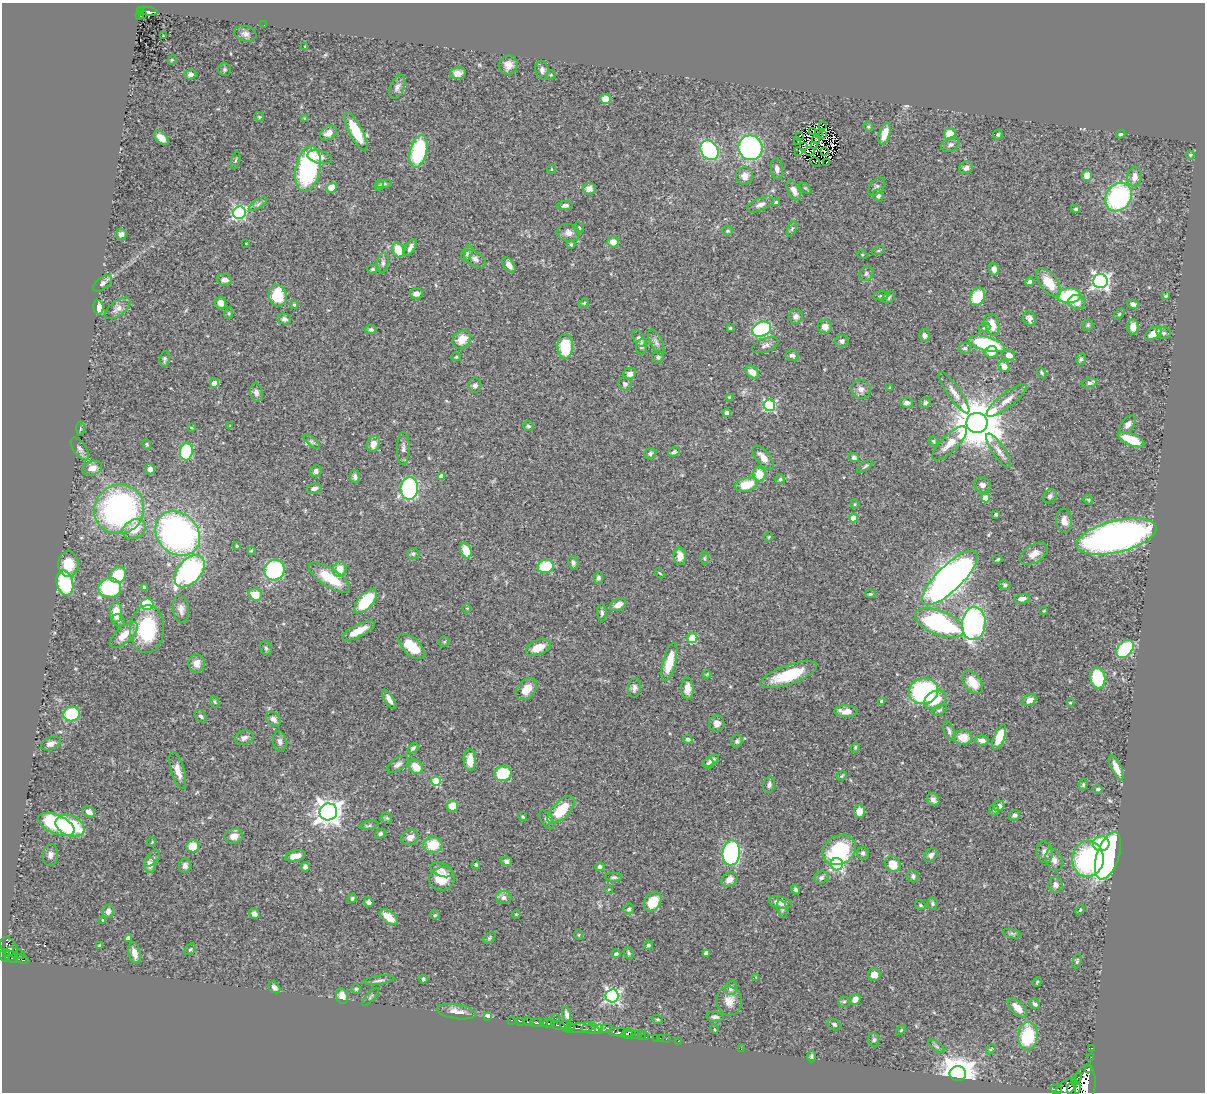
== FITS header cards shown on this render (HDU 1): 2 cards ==
NAXIS1  =                 1203
NAXIS2  =                 1090

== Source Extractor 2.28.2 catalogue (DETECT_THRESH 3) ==
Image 1203 x 1090 px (HDU 1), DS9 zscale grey, 1 PNG px = 1 image px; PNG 1207 x 1094 px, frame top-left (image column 1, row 1090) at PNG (2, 3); each listed source drawn as its Kron ellipse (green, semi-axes under 4 px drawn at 4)
Background 0.744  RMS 0.023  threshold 0.0703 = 3 sigma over >= 5 px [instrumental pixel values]
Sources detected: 443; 3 with non-positive FLUX_AUTO (blend fragments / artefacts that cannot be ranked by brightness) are neither listed nor drawn; the other 440 listed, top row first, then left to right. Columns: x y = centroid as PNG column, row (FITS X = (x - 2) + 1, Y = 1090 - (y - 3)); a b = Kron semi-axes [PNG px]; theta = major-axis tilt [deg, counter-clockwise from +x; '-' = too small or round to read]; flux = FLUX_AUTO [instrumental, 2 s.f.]
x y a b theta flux
141 11 3 3 - 30
147 11 10 3 -9 85
142 14 3 3 - 4.2
140 16 3 2 - 9.7
264 25 3 2 - 1.4
245 34 11 7 -16 6.5
163 36 3 2 - 1.4
305 47 3 3 - 1.7
172 60 5 4 - 1.4
508 65 9 9 - 10
225 70 6 6 - 2.6
542 70 9 6 -82 6.2
458 73 8 6 8 8.5
190 74 6 5 - 5
551 75 5 5 - 1.8
397 87 12 7 66 7.8
605 99 5 5 - 31
259 117 5 4 - 1.9
304 118 4 2 - 1
822 125 3 2 - 620
868 127 5 4 - 2.1
356 131 21 6 -62 54
813 132 3 2 - 1.5
328 133 9 6 31 11
818 133 3 2 - 1.4
885 134 11 5 72 22
950 134 6 6 - 33
1120 134 5 4 - 2.8
823 135 4 2 - 1.1
998 135 5 5 - 3.1
799 136 3 2 - 2.4
161 138 9 5 -42 11
816 140 4 3 - 1.2
798 141 3 2 - 2.8
814 145 2 2 - 0.24
950 145 9 6 25 5.2
804 147 3 2 - 0.65
750 148 12 12 - 280
709 150 10 8 -55 150
418 151 16 8 76 130
799 151 3 2 - 3.6
810 151 5 2 - 0.4
824 151 2 2 - 0.71
1190 155 4 4 - 1.5
320 157 12 6 -15 11
236 160 9 3 75 2
815 162 5 3 - 0.013
827 162 3 2 - 0.089
966 168 7 6 - 5.8
308 169 23 12 78 220
552 169 5 3 - 1.3
777 169 10 6 -81 7.6
745 176 9 8 - 11
1087 176 5 5 - 20
1134 177 10 7 83 11
384 184 8 3 0 2.4
379 186 5 4 - 2.5
876 187 10 6 48 4.7
332 188 5 5 - 27
805 188 6 4 -44 1.9
589 189 6 6 - 9.6
794 190 11 6 -63 10
878 196 6 5 - 5
1118 197 15 12 56 200
776 203 4 3 - 5
258 204 10 4 32 4.2
760 204 14 6 23 7.6
565 206 7 4 6 4.3
1076 209 4 3 - 2.5
239 213 6 6 - 290
579 228 5 5 - 2.6
792 229 8 4 67 3.2
727 231 5 4 - 2
568 233 11 8 -11 9.1
121 234 5 5 - 6.9
613 242 6 5 - 14
246 243 3 2 - 1.2
571 245 4 4 - 2.1
410 247 9 4 61 6.2
398 250 8 5 -69 30
878 251 6 4 19 2.5
467 254 8 5 65 4
862 254 5 3 - 1.3
475 259 12 7 -32 7.5
383 263 10 5 84 5.1
509 265 8 5 -53 10
373 269 5 4 - 2.3
994 269 6 5 - 10
866 274 8 6 48 4.8
225 280 7 6 - 6.9
1100 281 7 7 - 460
1029 282 4 4 - 3.7
1049 282 17 8 -52 33
102 283 11 5 39 5.1
416 294 6 5 - 6.9
278 296 11 9 -77 69
881 296 7 4 7 2.8
1069 296 12 7 2 110
1166 296 4 3 - 1.8
977 297 9 7 66 52
889 298 7 5 38 2.6
1077 302 8 7 - 12
221 303 6 5 - 12
584 303 5 4 - 1.7
1133 304 5 4 - 6
294 305 4 4 - 2
98 307 7 5 -85 17
118 308 15 7 36 9.7
229 313 6 3 72 1.9
1119 314 6 4 45 2
796 316 7 7 - 6.3
284 319 7 5 -13 4
1029 319 7 6 - 9.1
992 325 11 7 -72 21
1088 325 5 5 - 2.4
825 327 7 7 - 8.5
1133 327 7 5 88 14
730 328 3 3 - 1.8
984 328 6 4 19 2
762 329 10 7 21 190
371 330 6 4 13 3.5
1153 333 9 5 35 23
1164 333 7 5 -15 3.3
925 335 6 5 - 5
639 338 10 5 -57 6.5
462 339 10 8 38 22
842 341 6 6 - 4
656 342 14 6 -65 6.4
987 344 19 7 -15 140
765 345 14 7 21 6.7
565 346 12 7 89 55
642 347 8 5 86 4.5
965 348 6 6 - 4.2
991 352 6 5 - 16
792 355 7 5 -11 4.6
1009 355 6 5 - 12
456 357 5 4 - 2
658 357 6 5 - 3.6
164 359 8 5 85 2.8
1081 359 6 4 73 3
1004 366 6 5 - 12
752 372 7 5 -39 13
1042 373 6 3 -62 2
630 374 6 5 - 9.6
214 383 4 4 - 22
1089 383 8 5 15 4
625 384 7 6 - 4.5
475 385 7 6 - 5.2
890 387 4 4 - 1.2
861 389 10 9 - 8.5
256 393 9 6 -80 6.3
954 393 25 6 -55 13
729 397 4 4 - 1.6
1007 400 24 7 38 16
925 402 6 5 - 3.6
907 403 6 5 - 7
769 405 6 6 - 160
727 413 4 4 - 5.8
977 423 10 10 - 8600
1128 424 10 6 52 6.9
230 426 4 4 - 1.3
528 426 5 4 - 2.6
191 428 3 3 - 1.6
80 429 7 3 89 2
1131 440 14 5 -23 48
933 441 5 4 - 2.9
312 442 10 4 -39 3.1
950 443 22 8 44 19
147 444 5 4 - 1.9
373 444 8 6 66 14
403 448 16 6 88 7.3
80 449 13 6 -55 5.9
999 451 20 6 -56 11
186 452 9 6 85 110
674 452 6 4 20 3.2
650 453 6 5 - 3.1
763 458 15 6 -50 15
854 458 5 4 - 4.3
865 466 9 4 35 2.9
92 468 10 7 18 14
150 469 5 5 - 6.9
316 471 6 5 - 5
759 474 7 6 - 33
441 476 4 4 - 12
355 477 6 5 - 5.5
780 479 5 5 - 2.8
746 485 12 6 17 36
982 485 8 7 - 5.9
409 488 11 8 87 220
314 489 8 5 9 6.8
1050 496 8 6 47 5
986 498 4 4 - 32
1088 500 5 4 - 1.8
855 504 4 4 - 1.8
119 509 25 24 - 410
996 514 4 3 - 4
853 518 4 4 - 25
1064 521 12 8 -83 11
134 529 12 9 28 29
178 533 24 20 -44 530
1117 536 41 16 14 880
769 537 5 3 - 1.3
237 546 4 3 - 1.8
466 550 8 5 -71 28
251 551 4 2 - 1.3
413 554 6 5 - 3.8
1034 554 15 9 32 13
680 556 8 6 -88 15
704 558 6 4 -90 2.4
998 559 5 3 - 2
573 563 7 5 -77 4.1
68 564 13 10 87 32
546 566 8 7 - 59
339 569 7 6 - 25
274 570 10 10 - 130
190 571 19 11 49 260
660 573 6 2 -45 1.4
118 575 9 7 46 49
329 578 24 9 -33 54
598 578 6 5 - 4
950 578 37 12 44 1100
65 583 13 8 -77 93
1005 585 6 4 -17 2.6
144 587 3 3 - 2.2
110 588 11 10 - 130
870 594 5 3 - 2.4
255 595 7 6 - 25
1022 599 7 4 8 7.3
366 601 15 7 48 89
147 604 6 5 - 70
618 605 8 5 26 13
467 608 4 3 - 1.2
181 609 14 8 -82 9.1
1044 611 4 4 - 1.3
116 612 10 6 -90 29
602 613 8 4 -89 3.7
118 621 7 6 - 3.9
939 623 26 12 -23 230
974 623 16 12 85 390
147 629 24 17 85 100
358 631 18 6 27 26
124 635 17 8 42 21
692 638 5 5 - 63
444 642 5 5 - 2.1
412 646 16 8 -43 39
266 648 7 5 -68 2.9
538 648 13 7 23 26
1125 649 10 7 48 150
669 662 19 6 75 41
196 663 9 8 - 13
707 674 4 3 - 1.3
789 675 30 9 20 65
1098 678 10 7 -82 90
973 682 13 8 -51 31
634 688 10 6 83 5.7
687 688 11 6 89 14
527 689 12 8 49 19
923 691 15 13 11 230
389 699 11 4 -58 8.7
935 700 12 8 29 35
1030 700 7 5 35 11
882 701 4 3 - 4.8
215 702 6 3 -67 1.9
1070 703 3 3 - 1.3
939 710 8 5 26 3.5
846 711 11 6 0 17
72 714 8 7 - 83
201 716 7 5 -47 3.8
273 719 8 6 -42 7.2
717 723 8 7 - 8.1
949 731 10 5 -72 4.6
963 737 9 7 -5 22
999 737 13 5 69 36
244 738 9 7 18 7.9
688 739 4 4 - 3.6
982 740 7 5 -7 8.5
280 741 10 6 -80 6
737 741 6 5 - 3.2
51 744 10 6 22 8.5
855 747 5 4 - 1.9
413 748 6 4 41 3.5
470 760 11 6 -89 20
711 761 9 4 29 5.8
708 764 5 5 - 2.9
398 765 12 6 32 6.2
416 767 8 6 -47 24
1116 768 13 5 -65 15
178 770 19 6 -74 16
503 773 9 7 19 59
842 776 5 4 - 2
436 781 5 5 - 67
769 785 8 6 75 5.2
1083 785 5 4 - 2.2
1098 789 5 4 - 3.6
933 800 7 5 -53 5.8
453 806 5 5 - 35
999 806 6 5 - 7.4
561 810 17 8 46 51
994 810 6 5 - 2.5
859 811 6 5 - 18
89 812 7 5 -34 7.1
328 812 9 8 - 1400
1014 815 5 5 - 4
523 817 4 4 - 2.3
387 818 6 5 - 2.2
547 819 10 5 -55 4.6
56 824 19 9 -23 130
369 825 9 4 11 2.8
70 826 15 10 -24 100
380 834 5 4 - 3
234 836 9 7 10 14
410 837 9 7 24 8.5
152 842 5 3 - 1.1
1101 844 8 7 - 75
433 845 9 8 - 37
193 846 6 6 - 31
839 850 17 14 28 100
1045 852 11 8 -78 7.9
731 853 12 9 85 290
863 853 6 6 - 3.9
50 855 11 7 80 6.5
931 855 7 5 46 5.5
295 856 10 5 14 16
1108 856 25 11 71 450
152 858 10 5 47 4.4
1088 859 18 16 88 220
1054 860 11 8 -69 8.3
506 861 6 5 - 4.9
837 864 6 6 - 290
893 864 8 7 - 27
150 865 8 6 -85 11
476 865 4 4 - 3
185 866 7 6 - 5.1
305 867 5 4 - 4.1
600 867 5 4 - 4.2
442 870 12 6 -23 6.6
913 876 6 5 - 4.2
614 877 8 4 0 3.3
821 878 7 6 - 4.6
442 879 13 11 14 34
729 880 9 6 40 11
1056 885 7 7 - 7.3
609 889 4 2 - 1.1
796 889 5 4 - 3.2
504 897 7 6 - 6.1
352 898 5 4 - 2.9
368 902 5 4 - 5.2
653 902 10 8 53 43
780 903 12 6 -13 13
932 904 6 5 - 2.6
920 905 6 4 -38 2
629 909 6 5 - 3.7
782 909 9 5 -75 4
1080 910 5 3 - 1.9
108 911 7 5 73 8.2
254 914 5 4 - 7.8
516 914 4 3 - 1.2
435 915 4 4 - 1.9
389 917 10 5 -36 25
103 920 3 3 - 1.5
1012 934 10 4 -14 3.5
579 935 5 4 - 1.8
128 938 4 4 - 9.9
490 938 7 5 42 2.6
648 945 5 4 - 3.4
100 946 3 3 - 2.5
9 947 11 7 -53 220
190 949 6 4 47 2.3
9 952 6 3 51 140
135 953 11 6 -75 13
629 953 6 4 -65 2.8
706 953 4 4 - 6.4
20 954 6 2 -45 5.3
616 954 4 4 - 4.3
5 956 6 5 - 160
11 957 7 5 -38 130
22 959 7 4 -15 32
1077 961 7 4 74 2.9
874 975 6 6 - 11
756 977 4 4 - 1.3
423 979 4 3 - 2.4
379 980 15 4 8 4.8
1037 982 5 3 - 1.4
274 987 7 5 -43 5.8
731 988 7 6 - 7.3
356 989 5 4 - 2.4
342 996 8 6 -72 15
612 996 6 6 - 370
370 997 11 2 49 1.6
855 999 6 5 - 12
729 1001 14 13 - 17
844 1002 5 5 - 2.5
1035 1004 5 4 - 4.3
1017 1008 12 6 -45 22
456 1012 20 7 -9 15
567 1014 8 4 -78 5.7
487 1017 4 3 - 12
715 1017 8 5 -6 4.1
555 1018 2 2 - 3
657 1019 6 3 -18 1.7
511 1020 3 2 - 16
521 1021 4 2 - 26
528 1022 5 3 - 67
536 1023 6 3 -7 57
544 1023 4 3 - 95
548 1024 6 3 -11 190
559 1025 7 3 -19 150
565 1025 5 4 - 250
834 1025 7 5 -32 3.8
571 1027 4 3 - 130
580 1028 16 5 7 150
606 1028 6 4 21 56
590 1029 9 3 -10 130
599 1029 5 3 - 130
714 1029 5 3 - 1.4
901 1030 6 3 45 1.6
622 1032 14 4 -4 320
627 1033 6 3 30 100
632 1035 9 3 2 95
641 1035 3 2 - 33
644 1036 5 3 - 12
1028 1036 14 9 85 91
656 1038 2 2 - 4.5
660 1038 2 2 - 4.6
666 1039 3 2 - 2.7
874 1040 7 5 -78 3.2
678 1041 2 2 - 5.8
936 1046 9 4 -35 3.5
1092 1048 3 2 - 5.3
741 1049 2 2 - 6.2
991 1049 6 3 45 1.9
811 1056 6 4 -90 2.4
1091 1057 2 2 - 2.1
1088 1069 4 2 - 21
958 1074 8 7 - 3500
1076 1079 7 3 53 110
1085 1083 18 10 85 1300
1066 1088 14 7 38 600
1074 1088 7 6 - 360
1056 1089 6 3 -22 86
At the frame edge (FLAGS 8, measured only in part): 1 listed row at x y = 1085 1083
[3 non-positive-flux detections neither listed nor drawn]